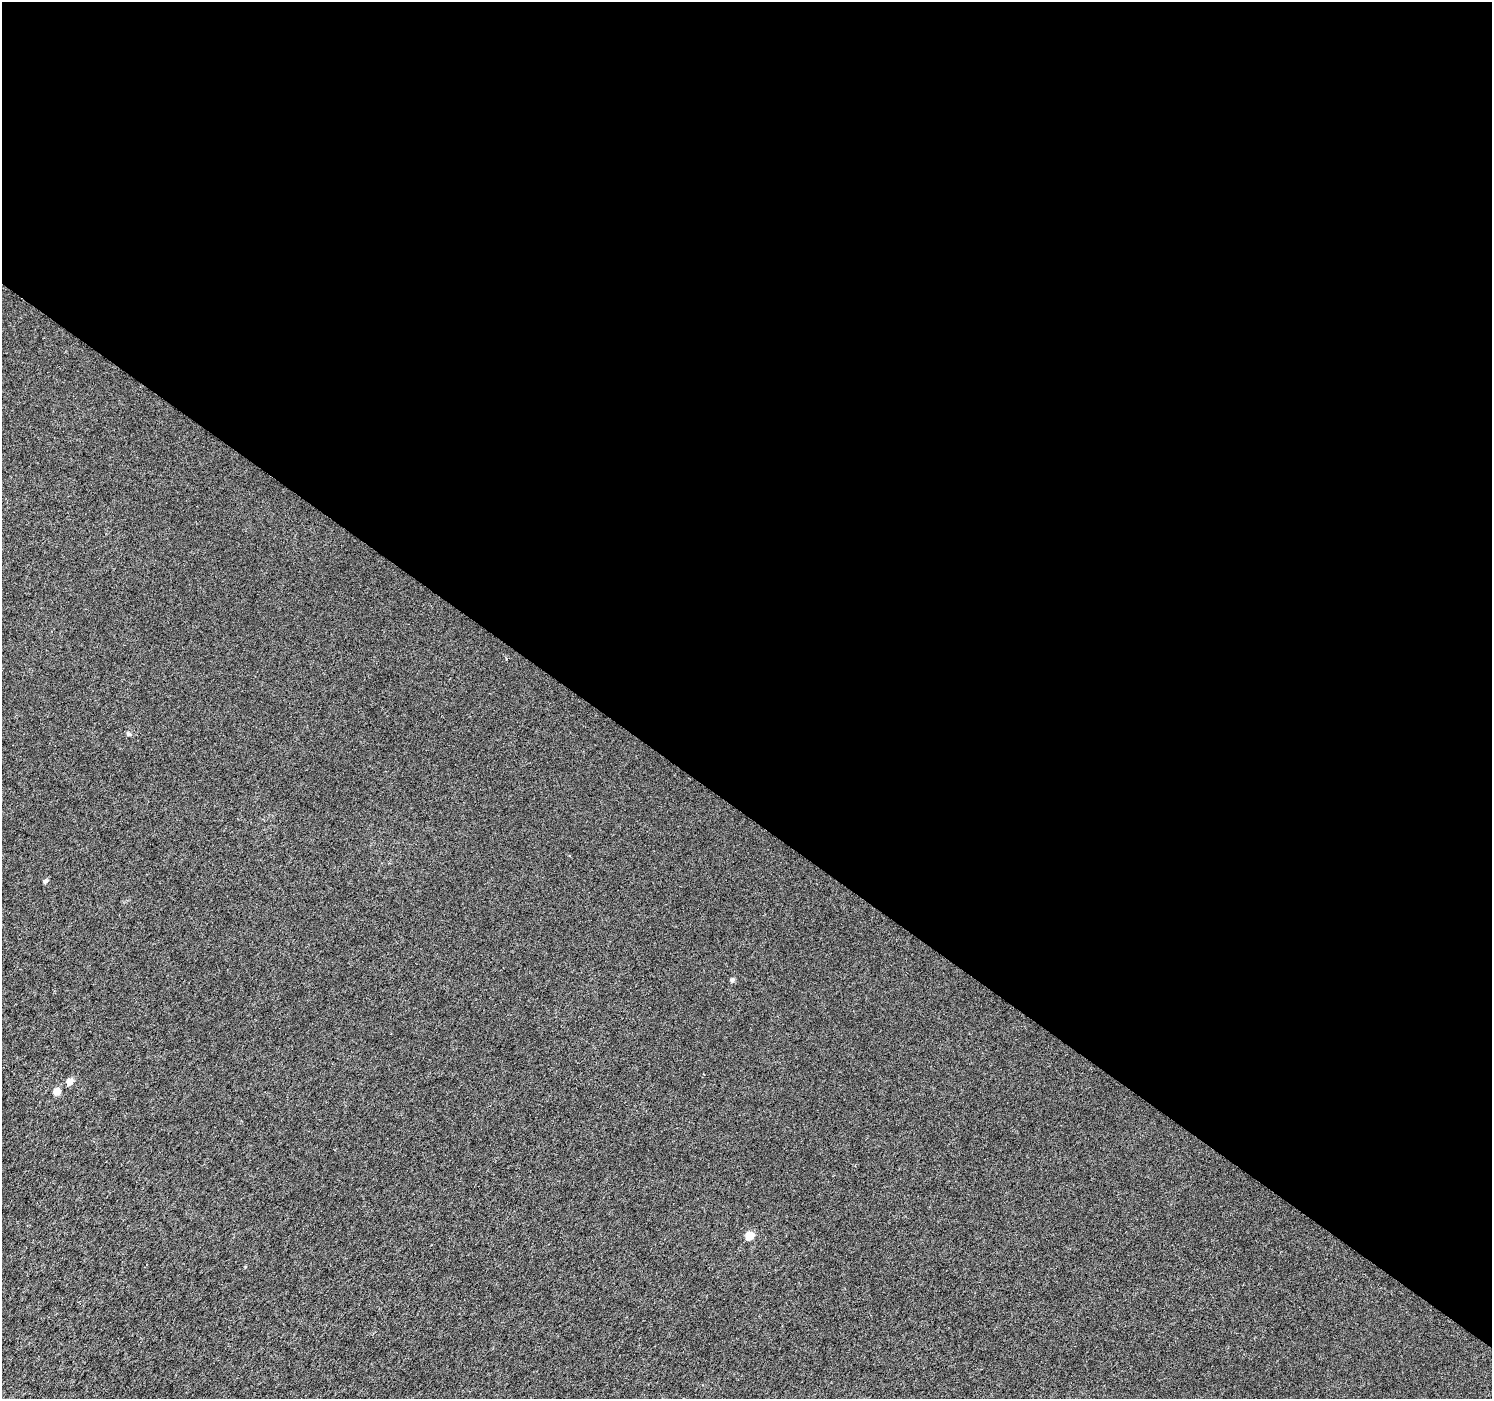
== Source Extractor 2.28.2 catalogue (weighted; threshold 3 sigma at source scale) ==
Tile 3 of 4 x 4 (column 3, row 1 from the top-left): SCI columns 2989-4478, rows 4435-5831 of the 5969 x 6009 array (HDU 1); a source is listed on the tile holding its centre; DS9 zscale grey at full resolution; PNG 1494 x 1401 px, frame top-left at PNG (2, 2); no overlay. Shown black and unused: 58% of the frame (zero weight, under 3 of 6 exposures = <1% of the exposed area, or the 3 px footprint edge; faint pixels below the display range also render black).
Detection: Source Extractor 2.28.2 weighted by HDU 2 'WHT'; one run over the whole footprint, this tile lists its part. Background 2.44e-04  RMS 0.0019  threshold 0.00763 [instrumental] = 3 sigma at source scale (4.09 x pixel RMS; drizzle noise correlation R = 1.36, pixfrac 0.8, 0.0396/0.0396 arcsec/px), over >= 5 px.
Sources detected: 6; all 6 listed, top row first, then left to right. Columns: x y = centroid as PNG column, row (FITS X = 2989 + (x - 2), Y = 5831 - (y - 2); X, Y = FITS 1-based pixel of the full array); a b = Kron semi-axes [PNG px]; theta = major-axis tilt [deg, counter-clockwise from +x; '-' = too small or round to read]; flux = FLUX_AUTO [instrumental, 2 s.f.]
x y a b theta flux
128 733 6 4 -46 0.25
45 881 5 4 - 0.44
732 980 5 4 - 0.49
70 1081 5 4 - 2.2
57 1091 5 5 - 2.3
749 1235 5 5 - 5